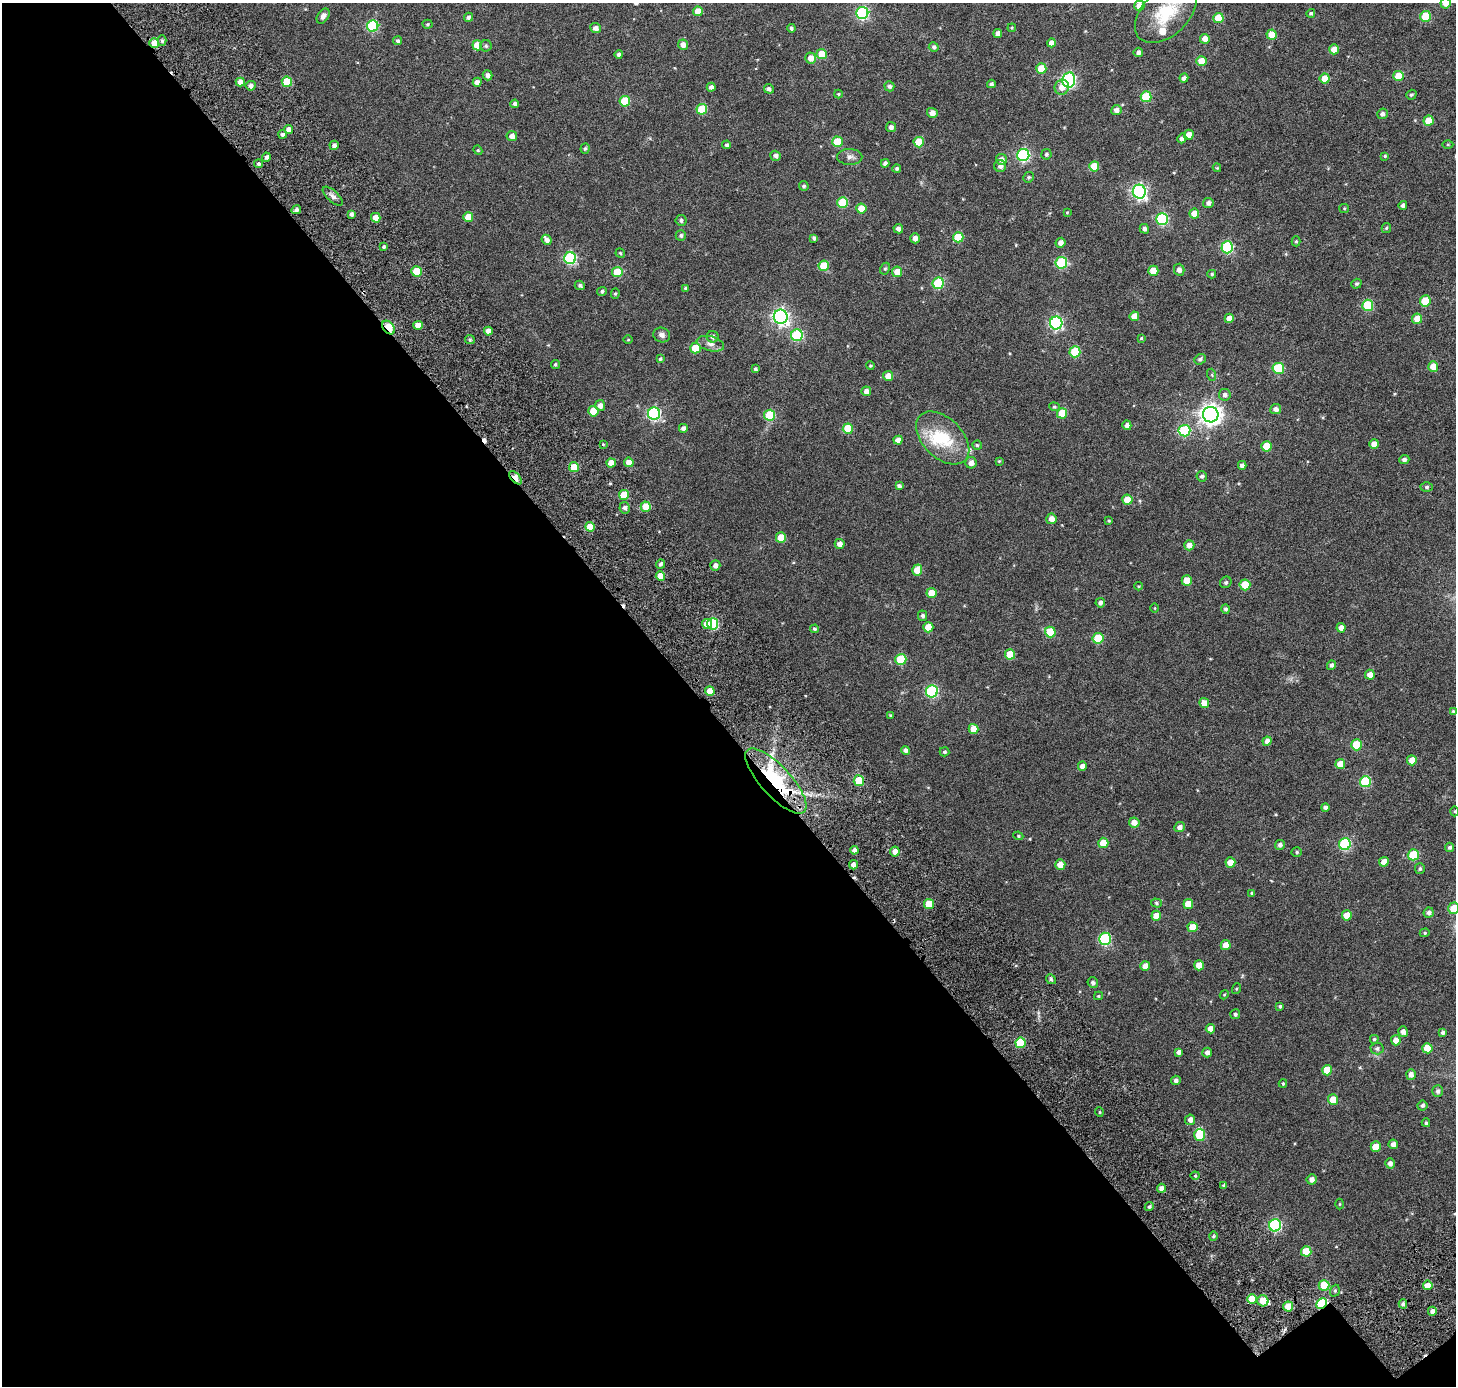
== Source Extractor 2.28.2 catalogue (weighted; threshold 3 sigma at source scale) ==
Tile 3 of 2 x 2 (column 1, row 2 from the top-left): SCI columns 166-1619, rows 219-1602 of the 3240 x 3222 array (HDU 1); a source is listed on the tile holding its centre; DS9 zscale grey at full resolution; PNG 1458 x 1388 px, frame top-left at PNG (2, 3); each listed source drawn as its Kron ellipse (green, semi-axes under 4 px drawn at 4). Shown black and unused: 48% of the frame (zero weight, under 3 of 6 exposures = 12% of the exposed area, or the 3 px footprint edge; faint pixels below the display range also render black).
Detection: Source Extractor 2.28.2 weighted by HDU 2 'WHT'; one run over the whole footprint, this tile lists its part. Background 0.0347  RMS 0.0064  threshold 0.0263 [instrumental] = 3 sigma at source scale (4.09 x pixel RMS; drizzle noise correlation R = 1.36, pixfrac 0.8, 0.0396/0.0396 arcsec/px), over >= 5 px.
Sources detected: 328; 1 inside a brighter object's white glare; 3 cosmic-ray / hot-pixel residue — neither listed nor drawn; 5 inside a brighter listed object's ellipse — not listed separately; the other 319 listed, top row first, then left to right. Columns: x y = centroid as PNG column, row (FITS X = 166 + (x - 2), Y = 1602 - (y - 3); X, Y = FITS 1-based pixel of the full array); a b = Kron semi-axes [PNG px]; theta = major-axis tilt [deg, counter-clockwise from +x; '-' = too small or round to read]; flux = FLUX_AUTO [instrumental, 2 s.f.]
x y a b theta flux
1445 3 5 5 - 4.2
1139 6 5 5 - 3.6
698 11 5 4 - 5.7
862 13 6 6 - 64
1166 13 36 22 44 22
1311 13 4 4 - 0.84
323 16 8 5 57 2
1426 16 5 5 - 20
468 17 4 4 - 1.3
1218 18 5 5 - 12
428 24 5 4 - 0.61
373 26 6 5 - 39
596 28 5 5 - 2.4
791 28 4 4 - 1.1
1012 28 4 4 - 0.52
998 33 4 4 - 2.4
1272 35 5 5 - 7.8
1205 39 5 5 - 4.4
162 40 5 4 - 0.93
398 41 4 4 - 1
154 43 5 5 - 6.2
1051 43 4 4 - 3.6
477 45 5 5 - 7.8
683 45 5 5 - 3.3
486 46 6 5 - 0.87
934 47 5 4 - 1.1
1334 49 5 5 - 5
1138 52 4 4 - 1.5
822 54 5 5 - 11
619 55 4 4 - 1.6
811 58 5 5 - 4.2
1201 61 5 5 - 8.4
1041 69 5 5 - 10
487 75 5 4 - 1.8
1398 76 5 5 - 11
1184 78 4 4 - 1.7
1325 78 5 5 - 7.6
1069 80 7 6 - 85
240 82 4 4 - 3.3
287 82 5 5 - 15
477 82 4 4 - 2.3
991 84 4 4 - 1
251 86 5 5 - 1.9
889 86 5 5 - 1.4
711 87 4 4 - 1.7
1062 87 7 7 - 4
769 89 5 4 - 1.4
838 94 4 4 - 0.48
1411 95 5 4 - 0.96
1146 97 5 5 - 20
625 101 5 5 - 19
515 104 4 4 - 1.5
702 109 5 5 - 19
1116 110 5 5 - 2.1
932 113 5 5 - 2.9
1382 114 5 5 - 1.5
1429 121 5 5 - 9.2
891 127 5 5 - 1.8
289 129 4 4 - 2.7
283 134 4 4 - 1.4
1189 135 5 5 - 3.9
512 136 5 5 - 2.9
1182 138 5 4 - 1.8
837 142 5 5 - 14
919 142 5 5 - 13
334 145 4 4 - 1.7
727 145 4 4 - 0.98
1448 145 5 3 - 0.49
585 149 5 4 - 0.85
478 150 5 4 - 0.61
1046 154 5 5 - 0.97
1023 155 6 6 - 68
775 156 5 5 - 1.6
1385 156 4 4 - 0.62
266 157 4 4 - 1.4
850 157 12 8 -1 2.2
1001 159 5 5 - 2.3
885 163 4 4 - 1.5
258 164 4 4 - 1.1
1000 166 6 6 - 1.7
1094 166 5 5 - 10
897 168 4 4 - 0.85
1217 168 4 4 - 0.45
1029 177 5 5 - 0.82
804 186 5 5 - 0.94
1139 192 7 6 - 120
333 196 12 5 -43 1.8
843 203 5 5 - 22
1208 203 5 5 - 1.9
1403 205 4 4 - 1.5
1344 208 5 4 - 0.52
861 209 5 5 - 8.8
296 210 5 4 - 1.4
1067 212 4 3 - 0.48
351 214 4 3 - 1.5
1194 214 5 5 - 6.3
468 217 5 5 - 7.6
376 218 5 5 - 4.6
1162 219 6 6 - 44
681 220 5 5 - 1.2
1386 228 5 4 - 0.7
898 229 5 4 - 1.8
1144 229 5 4 - 1.9
681 236 5 5 - 1
958 237 5 5 - 14
814 238 4 3 - 1.1
915 238 5 5 - 3
547 240 5 4 - 1.9
1296 241 5 4 - 0.69
1061 243 5 5 - 2.5
384 247 3 3 - 0.86
1227 247 6 6 - 47
620 253 5 4 - 0.69
570 258 6 6 - 56
1061 263 6 5 - 36
824 266 5 5 - 13
885 269 6 4 62 0.84
1179 270 6 5 - 2.1
416 271 5 5 - 11
1153 271 5 5 - 8.5
617 272 5 5 - 15
897 272 5 5 - 5.7
1212 274 4 4 - 0.78
938 283 6 5 - 32
1356 284 5 4 - 0.89
580 285 5 4 - 0.93
685 288 4 4 - 0.74
602 291 5 4 - 1.1
615 294 5 4 - 0.59
1425 301 5 5 - 14
1368 305 5 5 - 25
1134 316 5 5 - 5.7
781 317 7 7 - 150
1229 318 4 4 - 4
1417 319 5 5 - 5.3
1056 323 6 6 - 81
418 325 5 4 - 4.6
389 327 8 5 -51 21
488 331 4 4 - 3.2
662 335 8 7 - 1.8
797 335 6 6 - 38
713 337 6 5 - 1.8
1141 338 4 3 - 0.52
470 340 5 4 - 0.7
628 340 5 3 - 0.44
710 344 14 7 -15 2.8
695 348 5 5 - 14
1075 352 5 5 - 22
660 359 4 4 - 0.72
1200 359 6 5 - 1.1
555 364 4 4 - 0.76
870 366 4 4 - 0.64
1433 367 5 5 - 6.4
1278 368 6 5 - 26
755 369 4 4 - 0.95
1212 375 6 4 -72 0.58
888 376 5 5 - 3.9
866 391 5 4 - 2.7
1225 395 6 5 - 1.7
600 405 5 5 - 2.4
1054 407 5 4 - 0.75
1276 409 5 5 - 2.3
593 411 5 5 - 9.6
1062 413 5 5 - 12
654 414 6 6 - 73
770 415 5 5 - 23
1211 415 8 7 - 310
1127 425 5 4 - 2.2
683 428 4 4 - 1.6
848 429 5 5 - 14
1184 431 6 6 - 37
943 438 32 20 -45 22
898 440 4 4 - 2.8
603 444 4 3 - 0.43
1374 444 5 5 - 4.7
977 445 5 4 - 0.77
1266 446 5 5 - 11
1404 460 5 4 - 1.4
999 461 4 4 - 0.48
629 462 5 5 - 4.8
611 463 4 4 - 4.8
971 463 5 5 - 3.1
1242 465 4 4 - 2.2
574 467 5 5 - 10
1202 476 5 5 - 1.2
515 478 8 4 -49 11
899 486 4 4 - 1.3
1427 487 6 5 - 0.96
624 495 5 5 - 11
1127 500 5 5 - 8.4
646 507 5 5 - 10
625 508 6 5 - 1.6
1051 519 5 5 - 3.9
1109 521 4 3 - 0.53
590 527 5 5 - 8.6
781 537 5 5 - 8.1
840 544 5 5 - 3.1
1189 545 5 5 - 3.2
660 564 4 4 - 1.2
715 565 5 5 - 2.3
917 570 5 5 - 8
660 576 5 4 - 6.6
1187 581 5 5 - 7.5
1226 582 6 5 - 0.88
1245 585 5 5 - 12
1138 586 4 4 - 0.43
931 593 5 5 - 7.1
1100 603 5 4 - 1.6
1155 608 4 3 - 0.4
1225 609 5 4 - 1.1
923 616 5 4 - 1.3
707 624 5 5 - 5.9
713 624 6 5 - 37
928 627 5 5 - 8.5
1341 628 5 4 - 2.4
814 629 4 4 - 0.86
1050 632 5 5 - 18
1098 638 5 5 - 17
1010 654 5 5 - 12
901 659 5 5 - 21
1331 665 5 4 - 1.4
1370 675 5 5 - 3.1
710 691 5 5 - 7
932 691 6 6 - 56
1204 703 5 5 - 5
1453 711 4 4 - 0.57
890 715 4 3 - 0.54
974 729 5 5 - 5.9
1267 741 4 4 - 2.3
1357 745 5 5 - 16
906 750 4 4 - 1.8
944 752 5 4 - 0.88
1412 760 5 5 - 5.4
1340 764 5 5 - 6.7
1082 766 4 4 - 3
776 781 42 15 -47 56
859 781 5 5 - 17
1365 782 5 5 - 31
1325 807 4 4 - 1.6
1455 811 5 3 - 0.49
1134 823 5 5 - 4.1
1180 827 5 5 - 2.3
1018 836 5 4 - 0.6
1103 843 5 5 - 8.7
1345 844 6 6 - 49
1280 845 5 5 - 1.3
1450 847 5 4 - 1.1
854 850 4 4 - 2.4
895 851 5 5 - 3.7
1297 852 5 4 - 0.76
1413 855 5 5 - 20
1230 862 5 5 - 6.1
1384 862 5 4 - 4.2
853 865 5 4 - 2.2
1060 865 5 5 - 4.5
1420 869 5 5 - 0.89
1252 893 4 3 - 0.69
1156 903 5 4 - 0.8
929 904 5 5 - 9.3
1188 904 5 5 - 7.7
1454 908 6 5 - 8.5
1429 913 5 5 - 1.9
1347 915 5 5 - 6.5
1156 916 5 5 - 6
1193 927 5 5 - 8.5
1425 933 5 4 - 0.65
1105 939 6 6 - 50
1226 945 5 5 - 4.3
1199 965 5 5 - 5.2
1145 966 5 5 - 4.3
1051 979 5 4 - 0.87
1093 983 5 5 - 1.3
1236 989 5 3 - 0.45
1224 995 5 3 - 0.45
1098 996 4 4 - 0.58
1280 1006 4 3 - 0.76
1235 1014 5 5 - 1.1
1210 1029 5 4 - 3.7
1403 1032 5 5 - 2.3
1443 1033 4 4 - 1.2
1374 1039 4 4 - 0.82
1396 1040 5 5 - 3.7
1021 1043 5 5 - 20
1377 1048 6 6 - 1.3
1427 1048 5 5 - 10
1179 1052 4 4 - 1.7
1207 1052 5 4 - 2
1327 1070 5 5 - 10
1411 1074 5 5 - 2.5
1176 1080 5 4 - 1.4
1283 1084 4 4 - 0.59
1438 1091 6 5 - 1.4
1333 1099 5 5 - 7.6
1422 1105 5 5 - 1.1
1099 1112 5 3 - 0.41
1190 1120 5 5 - 2.3
1426 1123 4 3 - 0.79
1200 1135 6 5 - 21
1393 1144 5 4 - 2.4
1376 1147 5 5 - 7.3
1390 1163 5 5 - 2
1195 1176 4 4 - 0.62
1312 1179 5 5 - 2.4
1224 1185 4 3 - 0.86
1162 1188 4 4 - 2.8
1340 1204 5 3 - 0.49
1149 1207 5 4 - 1
1275 1225 6 6 - 64
1213 1236 4 4 - 0.61
1306 1251 5 5 - 12
1324 1285 5 5 - 18
1428 1285 5 5 - 6.1
1335 1291 6 4 70 0.87
1252 1299 5 5 - 12
1263 1301 6 5 - 7.9
1321 1303 6 5 - 38
1403 1304 4 4 - 1.1
1288 1306 5 5 - 7.7
1432 1311 4 4 - 2.1
Overlapping masked pixels (flux is a lower limit): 5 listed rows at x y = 154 43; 389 327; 515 478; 776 781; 1321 1303
Isophote crosses this tile's border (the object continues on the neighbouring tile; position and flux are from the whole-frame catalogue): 3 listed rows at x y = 1445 3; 1166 13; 1454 908